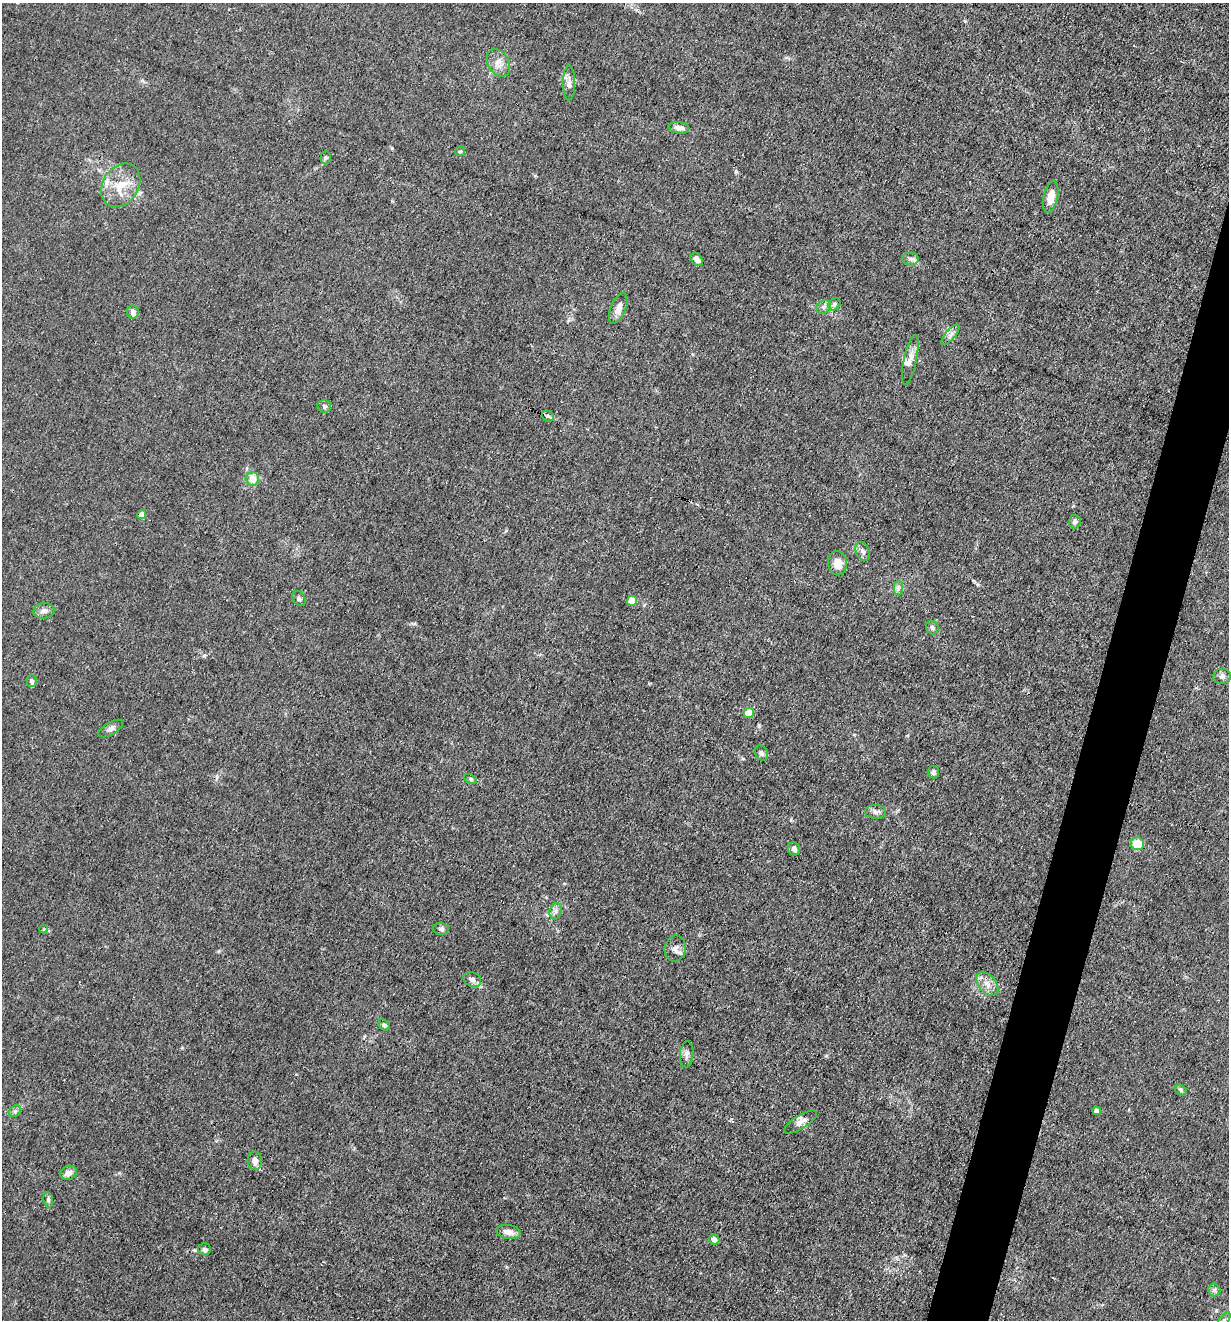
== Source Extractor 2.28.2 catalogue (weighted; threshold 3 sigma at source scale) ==
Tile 10 of 4 x 4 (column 2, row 3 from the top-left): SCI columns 1357-2583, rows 1319-2636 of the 5293 x 5273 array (HDU 1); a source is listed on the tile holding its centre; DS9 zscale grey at full resolution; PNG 1231 x 1322 px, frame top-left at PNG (2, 3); each listed source drawn as its Kron ellipse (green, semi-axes under 4 px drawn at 4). Shown black and unused: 4% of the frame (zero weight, under 3 of 4 exposures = <1% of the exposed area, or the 3 px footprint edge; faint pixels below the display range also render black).
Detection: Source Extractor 2.28.2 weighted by HDU 2 'WHT'; one run over the whole footprint, this tile lists its part. Background 0.0242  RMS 0.003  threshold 0.0133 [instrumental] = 3 sigma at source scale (4.5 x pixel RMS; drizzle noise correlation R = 1.50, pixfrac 1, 0.05/0.05 arcsec/px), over >= 5 px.
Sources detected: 60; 3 inside a brighter listed object's ellipse — not listed separately; the other 57 listed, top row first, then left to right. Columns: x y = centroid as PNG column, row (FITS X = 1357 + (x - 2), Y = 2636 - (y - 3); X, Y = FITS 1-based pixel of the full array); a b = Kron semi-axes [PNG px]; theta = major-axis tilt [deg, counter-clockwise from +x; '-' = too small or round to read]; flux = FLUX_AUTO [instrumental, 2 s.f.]
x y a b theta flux
498 63 14 10 -59 2.5
569 83 17 6 90 1.5
679 128 10 5 -9 1.9
460 151 5 4 - 0.41
326 157 7 5 89 0.6
121 185 23 17 58 8
1051 197 16 7 77 4
697 259 7 5 -51 1.3
910 259 8 6 -2 0.93
834 304 7 5 48 0.65
823 307 8 6 35 0.88
618 308 16 7 67 2.4
133 312 7 5 -82 1.7
950 335 13 5 50 1.3
910 360 25 6 78 2.3
324 406 7 6 - 0.64
548 416 6 5 - 0.57
252 479 7 6 - 3.5
142 515 4 4 - 2.2
1075 522 7 6 - 0.99
863 551 10 6 -68 1.1
837 563 12 9 -80 3.2
898 588 7 4 89 0.8
299 598 8 6 -58 0.81
632 601 5 5 - 8.9
44 611 10 7 4 1.7
932 628 7 6 - 0.81
1222 676 9 7 2 0.95
31 681 6 5 - 0.91
749 713 5 5 - 4.1
111 728 13 6 30 1.1
762 753 8 6 -65 0.81
933 772 6 5 - 0.94
471 779 7 4 -28 0.47
876 812 10 7 -3 1
1137 844 6 6 - 7.3
794 849 7 6 - 1
556 911 8 6 73 0.96
44 929 4 3 - 0.24
441 929 8 6 -3 0.79
675 949 13 10 80 1.8
472 979 9 7 -25 1.2
987 984 14 8 -50 2.4
384 1025 6 5 - 0.73
687 1054 13 6 84 1.3
1181 1090 6 5 - 0.57
15 1111 6 5 - 0.72
1096 1111 4 4 - 1.4
801 1122 19 6 31 2
255 1161 9 7 -88 1.9
68 1173 8 6 25 1.8
48 1200 7 5 -81 0.64
508 1232 12 7 -9 2.1
714 1239 5 5 - 1.1
205 1249 6 6 - 0.76
1214 1290 6 6 - 0.66
1224 1320 9 4 54 0.81
Isophote crosses this tile's border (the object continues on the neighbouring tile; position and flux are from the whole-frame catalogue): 1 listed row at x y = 1224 1320